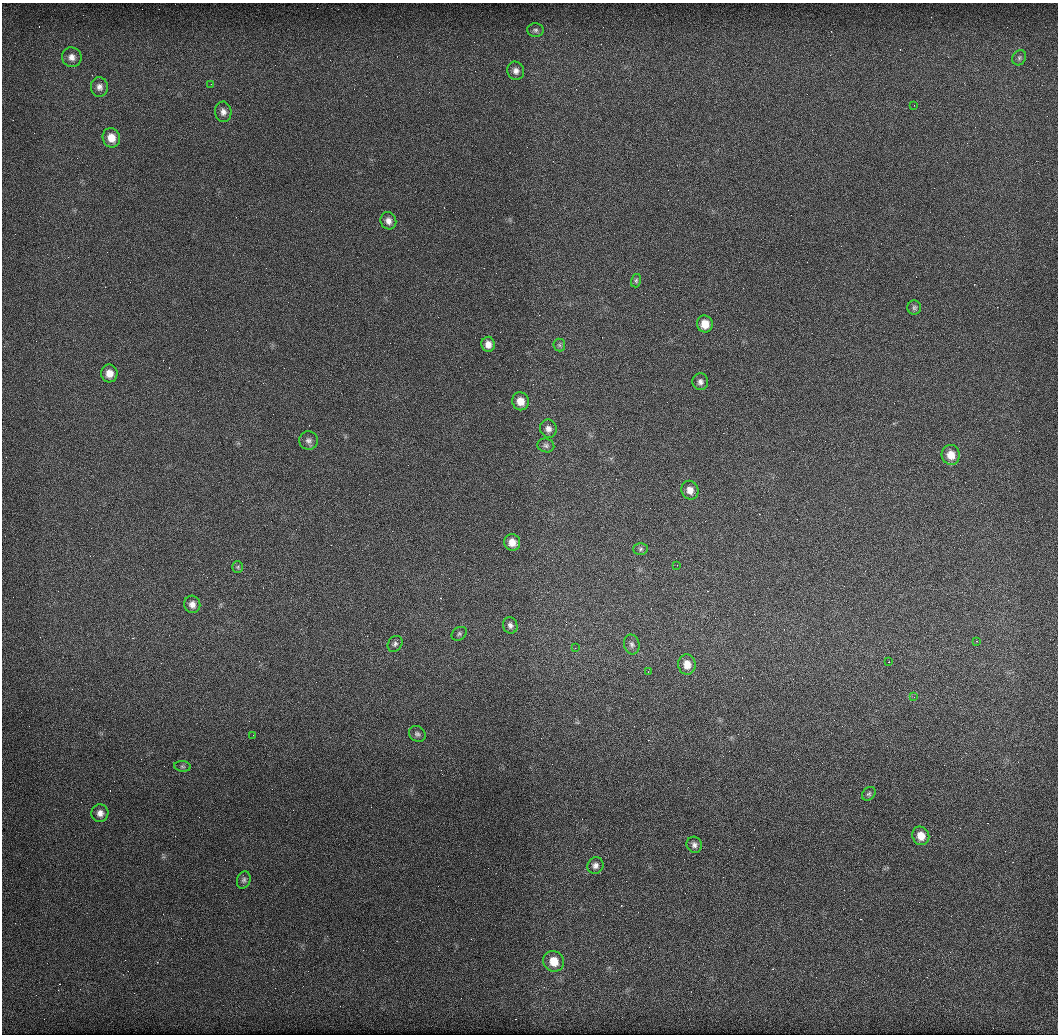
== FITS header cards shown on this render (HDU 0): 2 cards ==
NAXIS1  =                 1056
NAXIS2  =                 1032

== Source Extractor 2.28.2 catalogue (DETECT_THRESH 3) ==
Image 1056 x 1032 px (HDU 0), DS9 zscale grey, 1 PNG px = 1 image px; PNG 1060 x 1036 px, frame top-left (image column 1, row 1032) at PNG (2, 3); each listed source drawn as its Kron ellipse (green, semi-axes under 4 px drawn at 4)
Background 4300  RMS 360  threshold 1080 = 3 sigma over >= 5 px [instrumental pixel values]
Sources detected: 48; all 48 listed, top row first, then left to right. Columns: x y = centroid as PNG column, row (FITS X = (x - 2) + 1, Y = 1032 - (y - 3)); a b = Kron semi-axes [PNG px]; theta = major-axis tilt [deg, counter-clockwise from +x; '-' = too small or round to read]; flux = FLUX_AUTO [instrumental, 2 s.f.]
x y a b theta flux
535 30 8 7 - 61000
72 57 10 9 - 150000
1019 58 8 6 60 60000
516 71 9 8 - 120000
211 84 2 2 - 12000
99 87 10 8 -88 120000
914 105 2 2 - 12000
223 112 10 8 -84 130000
111 138 10 8 -71 300000
388 221 9 7 -66 140000
636 281 7 5 75 43000
914 308 7 7 - 57000
705 324 8 8 - 330000
488 344 7 6 - 160000
559 345 6 6 - 45000
109 373 9 8 - 240000
700 382 8 8 - 94000
521 401 9 8 - 270000
548 429 9 8 - 120000
308 441 9 9 - 110000
546 445 8 7 - 69000
951 455 10 9 - 300000
690 490 9 8 - 180000
512 542 8 8 - 230000
641 549 7 6 - 53000
677 565 2 2 - 13000
238 567 6 5 - 41000
192 604 9 8 - 140000
510 625 8 7 - 83000
459 634 8 6 36 54000
977 641 2 2 - 17000
395 644 8 7 - 70000
632 644 10 7 -78 86000
575 648 2 2 - 13000
889 662 2 2 - 13000
687 664 10 8 -82 260000
648 672 2 2 - 10000
914 697 3 3 - 13000
417 734 9 7 -38 74000
253 735 2 2 - 14000
182 766 8 5 -7 49000
869 794 8 6 43 52000
100 813 9 8 - 140000
921 836 9 8 - 290000
694 845 8 7 - 91000
595 865 8 8 - 110000
244 880 9 6 71 66000
554 961 11 10 - 390000